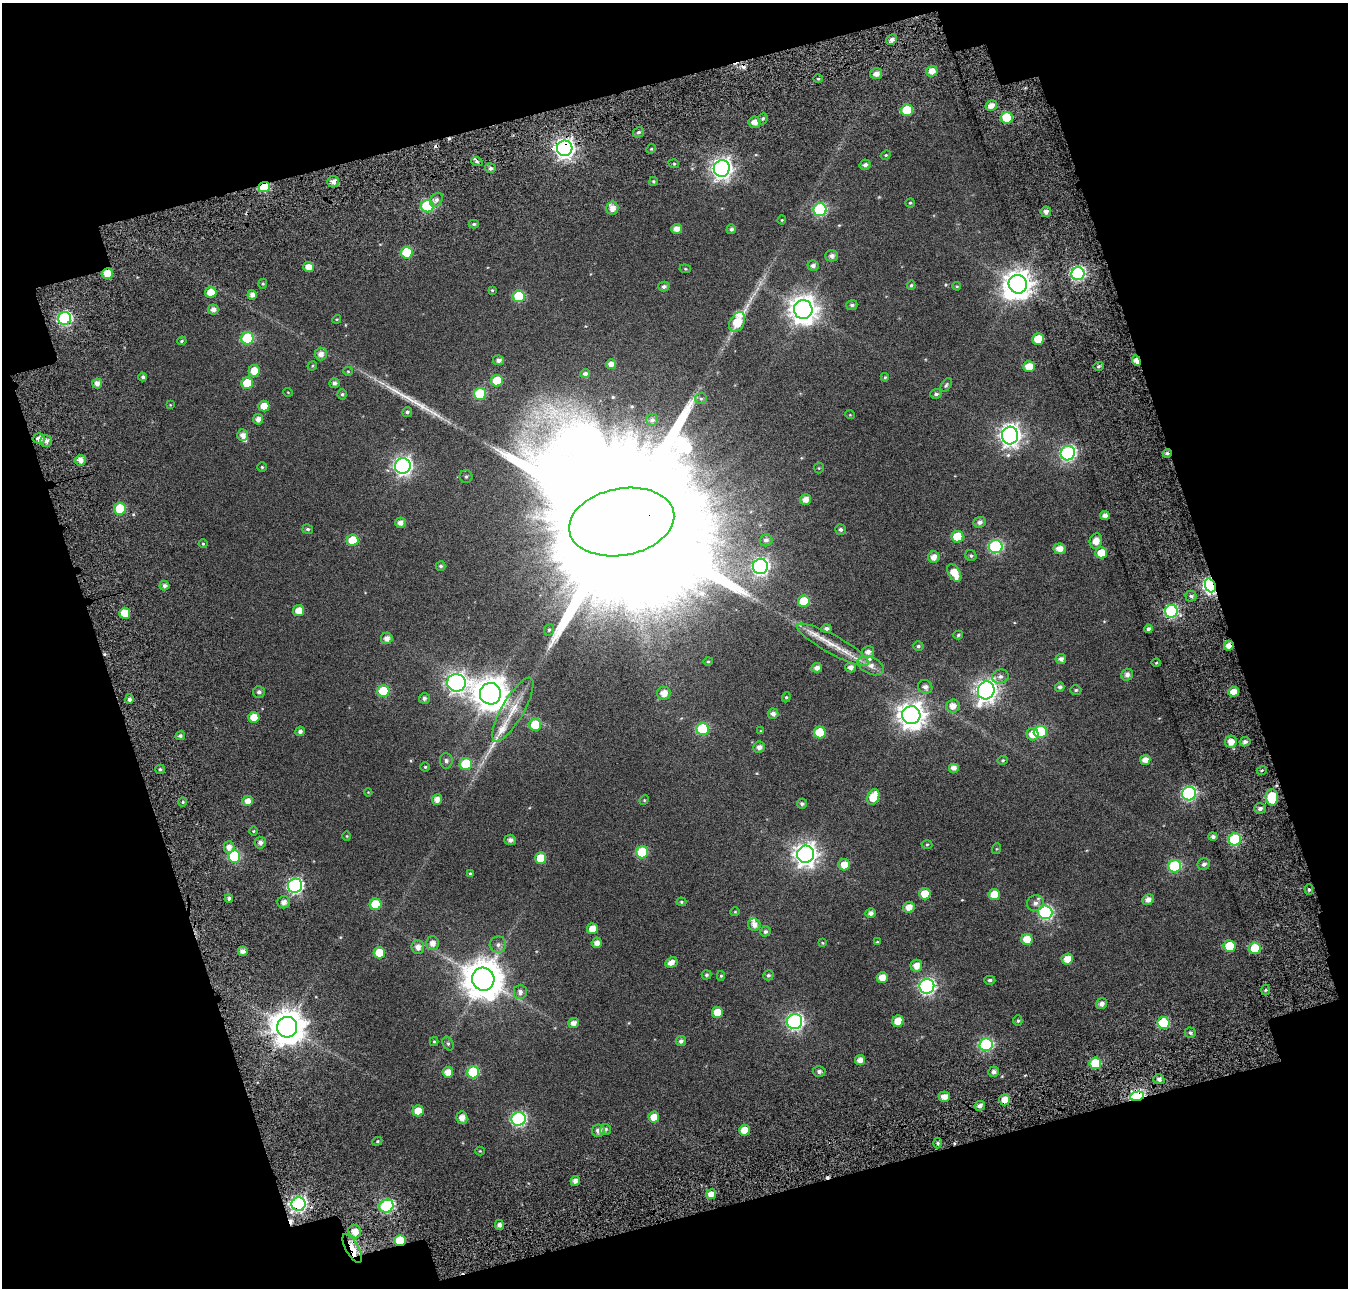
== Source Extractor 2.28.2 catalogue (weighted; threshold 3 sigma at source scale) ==
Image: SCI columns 82-1427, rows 104-1389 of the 1537 x 1497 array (HDU 1 of 3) = the unmasked area's bounding box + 8 px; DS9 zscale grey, full resolution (1 PNG px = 1 image px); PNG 1350 x 1290 px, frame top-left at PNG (2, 3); each listed source drawn as its Kron ellipse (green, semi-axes under 4 px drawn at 4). Shown black and unused: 33% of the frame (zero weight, under 7 of 18 exposures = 18% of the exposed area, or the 3 px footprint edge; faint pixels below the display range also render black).
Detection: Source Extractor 2.28.2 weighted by HDU 2 'WHT'. Background -0.22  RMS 0.021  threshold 0.0865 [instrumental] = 3 sigma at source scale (4.09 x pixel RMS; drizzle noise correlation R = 1.36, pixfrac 0.8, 0.0396/0.0396 arcsec/px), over >= 5 px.
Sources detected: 300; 1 inside a brighter object's white glare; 5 cosmic-ray / hot-pixel residue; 2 long thin detections or spike segments (spike, bleed or trail) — neither listed nor drawn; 6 inside a brighter listed object's ellipse — not listed separately; the other 286 listed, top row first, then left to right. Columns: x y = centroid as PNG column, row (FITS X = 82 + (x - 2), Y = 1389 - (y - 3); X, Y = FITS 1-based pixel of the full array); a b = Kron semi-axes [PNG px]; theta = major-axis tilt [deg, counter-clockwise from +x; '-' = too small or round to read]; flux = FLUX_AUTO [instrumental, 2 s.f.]
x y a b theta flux
891 39 5 5 - 6.1
932 71 5 5 - 13
876 74 6 5 - 10
818 79 5 3 - 1.9
991 105 6 5 - 9.6
907 110 6 6 - 59
1007 118 6 6 - 65
763 119 6 4 69 2.7
755 122 6 5 - 12
639 132 6 5 - 3.3
565 148 8 7 - 740
651 149 5 4 - 1.8
886 155 5 4 - 1.8
477 162 6 3 -20 2.6
674 164 5 3 - 1.5
865 165 5 5 - 5.4
490 168 5 4 - 3.8
722 168 8 8 - 830
653 181 4 3 - 2.1
333 182 6 6 - 8.3
264 187 5 5 - 96
436 200 7 5 54 4.9
910 203 5 4 - 2
427 206 6 6 - 140
612 208 6 6 - 11
820 210 6 6 - 170
1046 212 5 5 - 6.6
782 220 4 4 - 1.5
474 224 5 4 - 2.3
676 229 5 5 - 11
731 229 5 4 - 3.9
407 253 6 6 - 69
832 256 6 5 - 5.6
813 266 5 5 - 5.2
309 267 5 5 - 14
685 269 6 4 -7 1.7
107 274 5 5 - 27
1078 274 6 6 - 270
263 284 5 4 - 2
1018 284 9 9 - 1900
911 285 5 4 - 2.2
664 286 6 5 - 4.6
957 286 4 3 - 1.6
492 290 4 4 - 1.7
211 292 5 5 - 20
252 295 5 4 - 7.5
519 296 6 6 - 76
852 305 5 5 - 3.8
213 310 5 5 - 7.6
803 310 9 9 - 1800
65 318 6 6 - 230
337 319 4 3 - 1.5
737 322 11 7 61 35
247 338 6 6 - 120
1038 339 6 5 - 30
182 341 5 4 - 1.9
321 354 6 6 - 9.6
499 360 5 5 - 5.7
1136 361 5 4 - 13
611 364 5 5 - 8.5
312 366 5 4 - 1.7
1099 366 5 4 - 2.6
1029 367 6 5 - 22
254 371 6 5 - 21
348 371 5 4 - 1.6
585 374 5 4 - 4.5
143 377 4 4 - 3.1
885 377 4 3 - 1.7
497 381 6 6 - 40
97 383 5 5 - 8.4
247 383 6 5 - 41
334 383 5 5 - 5
946 385 8 4 56 2.7
288 392 5 3 - 1.1
342 394 5 4 - 2.4
480 394 6 6 - 89
936 394 5 5 - 3.4
701 399 6 5 - 3.2
170 405 4 3 - 1.1
264 406 5 5 - 16
407 412 5 4 - 3.3
850 415 5 3 - 1.2
258 419 5 5 - 7.9
652 420 6 6 - 4
243 435 6 5 - 8.8
1010 435 9 8 - 910
39 439 6 5 - 10
46 441 6 6 - 6.7
1068 453 7 7 - 330
1167 453 4 4 - 2.9
80 460 5 5 - 10
403 466 8 7 - 590
262 467 5 4 - 1.9
819 468 5 5 - 1.6
466 476 6 6 - 3.4
806 500 5 5 - 9.5
120 509 6 6 - 70
1105 515 5 4 - 8.1
622 522 53 33 10 220000
980 522 6 5 - 5.7
400 523 5 5 - 8.7
308 529 5 4 - 2.9
840 529 5 5 - 3.5
957 537 6 6 - 46
353 540 6 6 - 43
766 540 6 6 - 5.2
1096 541 8 6 79 14
203 544 4 4 - 1.8
996 547 7 6 - 200
1060 549 6 5 - 14
1101 553 6 5 - 26
971 556 6 5 - 3
934 557 6 5 - 11
441 566 5 4 - 3
760 566 8 7 - 380
954 573 10 5 -58 23
1210 585 7 5 -68 450
164 586 5 5 - 4.4
1191 596 5 5 - 3.5
804 601 6 6 - 45
299 611 5 5 - 17
1171 611 6 6 - 180
125 613 5 5 - 31
826 628 5 4 - 4.1
1148 629 4 4 - 4.3
549 630 6 4 67 2.5
958 635 5 4 - 2.2
387 638 6 5 - 8.7
833 645 40 9 -28 34
918 646 5 4 - 2.6
1229 646 5 4 - 11
868 652 6 5 - 7
1061 659 5 5 - 5.7
708 661 5 4 - 1.8
1156 663 4 4 - 1.8
871 666 14 8 -26 11
851 667 5 5 - 7.2
817 668 5 5 - 7.6
1127 675 6 5 - 6.9
1000 676 8 7 - 5.6
456 683 9 8 - 740
925 687 7 6 - 6.4
1060 687 5 4 - 4.1
986 690 9 8 - 970
1076 690 5 4 - 2.3
383 691 6 6 - 73
259 692 6 6 - 4.7
1233 692 5 5 - 13
664 693 7 6 - 15
490 694 10 10 - 2900
786 697 5 4 - 1.9
424 698 5 5 - 4.4
129 699 5 4 - 5.5
953 706 7 6 - 11
513 710 36 11 60 34
773 714 5 5 - 6.3
911 715 9 9 - 1600
254 717 5 5 - 23
535 725 6 6 - 45
702 729 6 6 - 91
300 731 5 4 - 5.2
761 731 4 3 - 1.3
820 732 6 6 - 51
1040 732 6 6 - 89
1032 734 6 6 - 16
180 736 5 4 - 3.6
1231 742 6 6 - 16
1245 742 5 4 - 5.1
759 747 6 5 - 7.4
1003 760 5 4 - 2.1
1145 760 5 5 - 10
446 761 8 6 -84 4.5
466 764 6 6 - 64
425 767 4 4 - 1.9
954 768 5 5 - 7.9
160 769 5 4 - 2.9
1262 770 5 3 - 2
368 792 4 4 - 1.2
1189 793 7 7 - 250
873 797 8 5 67 33
1272 797 8 6 -86 66
437 799 5 5 - 11
644 800 5 4 - 1.6
248 801 5 5 - 12
183 802 4 3 - 1.9
802 804 5 5 - 3.8
1260 808 6 5 - 4.7
253 831 5 3 - 1.5
347 836 5 3 - 1.4
1213 836 4 4 - 4.1
1235 839 6 6 - 130
510 840 6 5 - 6.4
260 843 6 5 - 6.6
927 844 5 3 - 1.7
229 847 6 5 - 8.6
996 849 5 3 - 1.5
642 852 6 6 - 75
806 854 8 8 - 1200
234 856 6 6 - 110
541 858 6 5 - 35
1204 864 6 6 - 4.9
844 865 6 5 - 19
1175 866 6 6 - 120
470 873 4 4 - 1.6
295 886 7 7 - 320
1309 889 5 4 - 3.1
925 894 5 5 - 28
994 894 6 5 - 28
229 898 4 4 - 3.9
1148 899 6 5 - 9.1
284 902 6 6 - 8.3
681 902 5 4 - 2.1
1035 903 9 7 25 7.5
375 904 6 6 - 50
909 907 6 5 - 14
735 912 4 4 - 1.5
1045 912 7 7 - 240
871 913 5 4 - 6
754 925 6 6 - 9.2
592 929 5 5 - 17
765 931 5 5 - 3.5
1027 939 6 5 - 26
877 942 4 4 - 1.6
432 943 7 6 - 11
597 943 5 5 - 9
822 943 4 3 - 1.4
498 945 8 8 - 6.5
1230 946 6 6 - 46
418 947 7 6 - 9.9
1255 948 6 5 - 61
243 951 5 4 - 7.9
379 953 6 5 - 36
1067 959 6 5 - 18
671 962 6 5 - 10
916 966 6 6 - 13
706 975 5 4 - 3
768 975 5 5 - 3.1
721 976 5 4 - 2
882 977 5 5 - 15
483 979 11 11 - 4300
990 980 5 4 - 3.7
927 986 7 7 - 400
1265 990 5 3 - 1.8
520 992 7 6 - 6.6
1101 1004 6 5 - 7.9
717 1012 5 5 - 23
795 1021 7 7 - 400
898 1021 6 5 - 21
1018 1021 5 4 - 2.6
574 1023 5 5 - 8.9
1163 1023 6 6 - 89
287 1027 10 10 - 3100
1190 1033 6 5 - 3.3
681 1041 5 5 - 4.9
434 1042 4 4 - 1.9
448 1043 7 5 -63 2.9
986 1045 7 6 - 190
860 1060 5 5 - 11
1095 1063 6 6 - 58
819 1071 6 5 - 4.8
448 1072 5 5 - 14
473 1072 6 6 - 92
993 1072 5 5 - 5.9
1159 1079 5 5 - 5.1
1137 1096 7 4 13 280
944 1097 5 5 - 13
1005 1100 6 5 - 17
980 1106 5 4 - 7.9
418 1111 5 5 - 26
654 1117 5 5 - 18
462 1118 6 5 - 13
519 1119 7 7 - 270
605 1129 5 5 - 3.8
744 1130 5 5 - 20
598 1131 6 6 - 8.6
377 1141 5 4 - 2
938 1143 5 3 - 2.3
480 1151 4 4 - 1.4
575 1181 5 4 - 6.9
711 1194 5 5 - 14
298 1204 7 6 - 340
386 1206 7 6 - 170
499 1225 5 4 - 6.1
355 1232 6 6 - 16
400 1240 6 5 - 70
352 1248 16 6 -61 25
Overlapping masked pixels (flux is a lower limit): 13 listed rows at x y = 565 148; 264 187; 107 274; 1136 361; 1167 453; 622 522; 1210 585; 1229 646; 1137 1096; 1005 1100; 298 1204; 400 1240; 352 1248